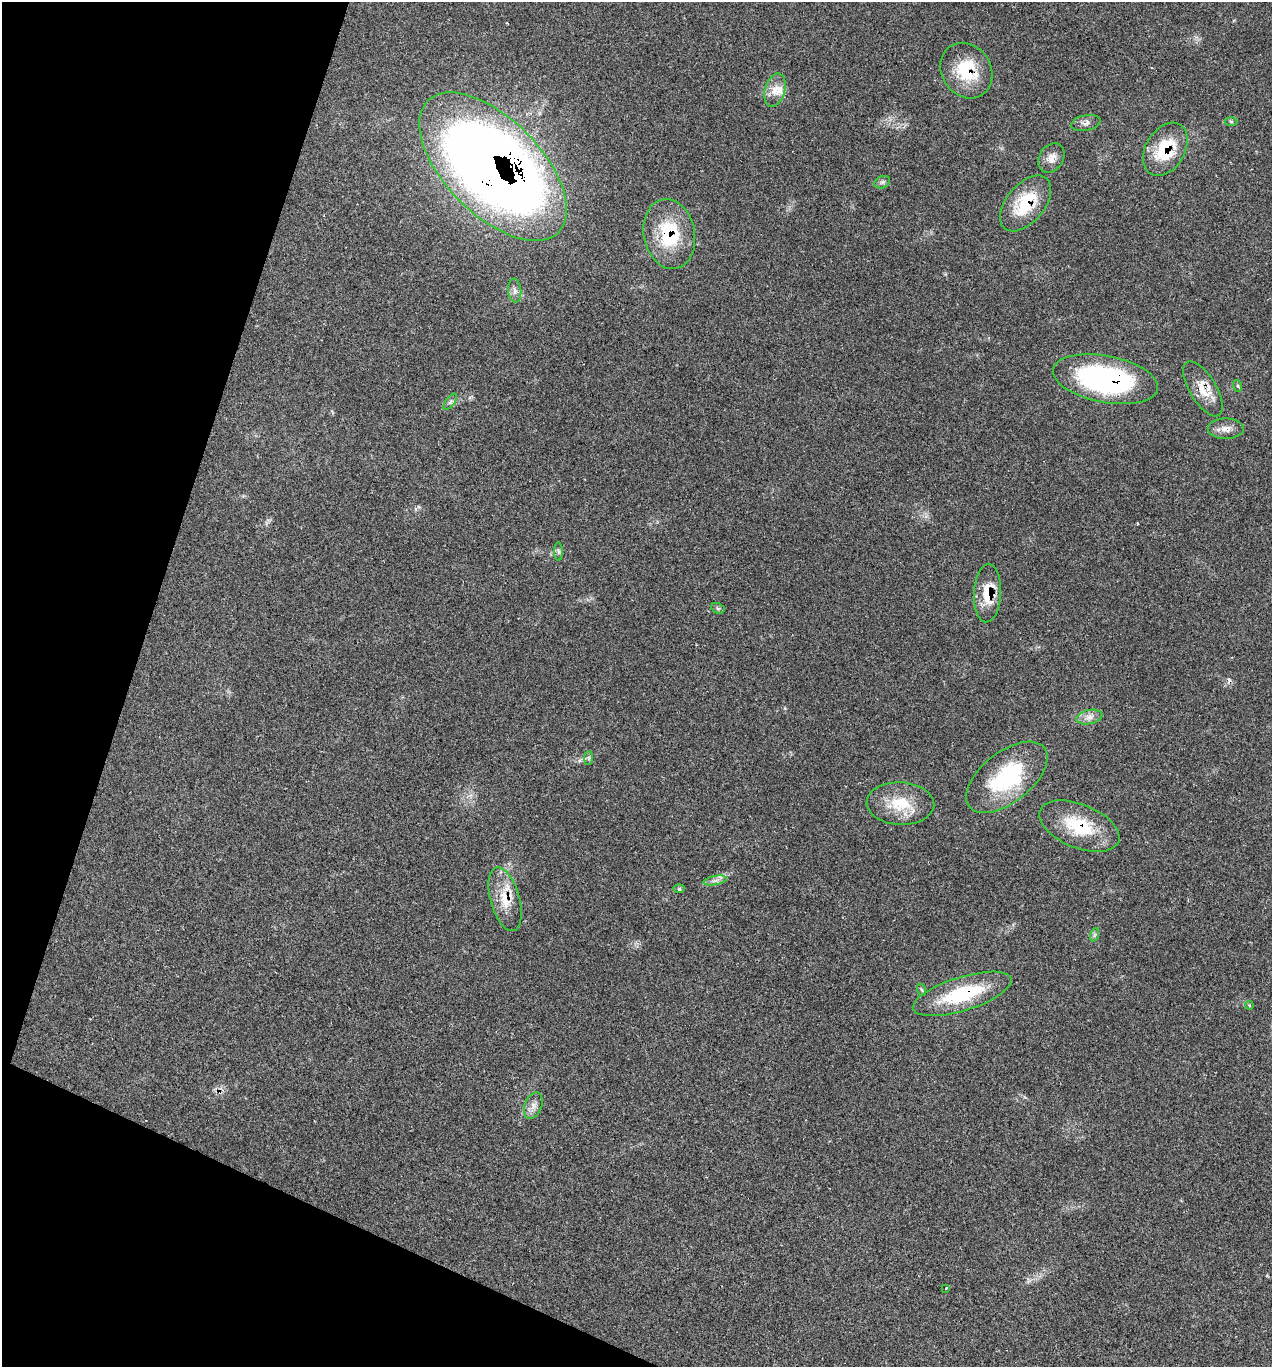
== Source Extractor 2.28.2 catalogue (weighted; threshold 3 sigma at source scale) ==
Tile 9 of 4 x 4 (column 1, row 3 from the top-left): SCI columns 273-1542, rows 1370-2734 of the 5483 x 5469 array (HDU 1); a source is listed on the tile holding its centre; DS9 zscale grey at full resolution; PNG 1274 x 1369 px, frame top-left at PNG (2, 2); each listed source drawn as its Kron ellipse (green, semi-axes under 4 px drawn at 4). Shown black and unused: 17% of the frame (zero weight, under 2 of 3 exposures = <1% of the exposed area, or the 3 px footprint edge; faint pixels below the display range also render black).
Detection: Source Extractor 2.28.2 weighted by HDU 2 'WHT'; one run over the whole footprint, this tile lists its part. Background 0.0807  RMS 0.0059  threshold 0.0264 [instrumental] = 3 sigma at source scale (4.5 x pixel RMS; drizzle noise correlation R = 1.50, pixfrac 1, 0.05/0.05 arcsec/px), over >= 5 px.
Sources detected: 35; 1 cosmic-ray / hot-pixel residue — neither listed nor drawn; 1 inside a brighter listed object's ellipse — not listed separately; the other 33 listed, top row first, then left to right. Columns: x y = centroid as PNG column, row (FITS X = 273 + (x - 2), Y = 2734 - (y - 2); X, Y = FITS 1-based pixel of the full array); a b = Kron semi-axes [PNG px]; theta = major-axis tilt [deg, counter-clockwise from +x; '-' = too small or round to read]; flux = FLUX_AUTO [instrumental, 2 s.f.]
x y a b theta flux
966 71 29 24 -56 27
775 90 17 10 74 6.4
1231 121 6 4 -2 0.86
1086 123 15 8 12 2.8
1165 149 29 19 59 28
1051 158 16 12 58 5
493 167 93 48 -45 970
882 182 8 6 21 1.6
1026 203 33 19 50 26
669 234 35 25 -79 34
515 291 12 6 -83 2.5
1105 379 53 23 -11 120
1238 386 6 3 -70 0.75
1203 389 31 13 -59 13
450 402 9 4 54 1.5
1226 429 18 10 0 5.1
558 551 9 4 -89 1.4
988 593 29 13 87 16
718 608 7 5 -28 1
1089 717 13 7 11 3.9
589 758 7 4 90 1.1
1007 777 48 25 38 53
900 804 34 21 -3 21
1079 826 42 22 -22 30
715 880 12 4 11 2.4
679 889 6 4 0 0.89
505 899 33 14 -75 15
1094 935 7 4 71 1.2
922 990 6 4 -70 0.77
962 994 51 17 17 42
1249 1005 4 3 - 0.64
533 1106 14 8 68 3.8
946 1288 3 3 - 1.6
Overlapping masked pixels (flux is a lower limit): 11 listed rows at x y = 966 71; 1165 149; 493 167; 1026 203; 669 234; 1105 379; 1203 389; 988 593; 1079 826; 505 899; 962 994